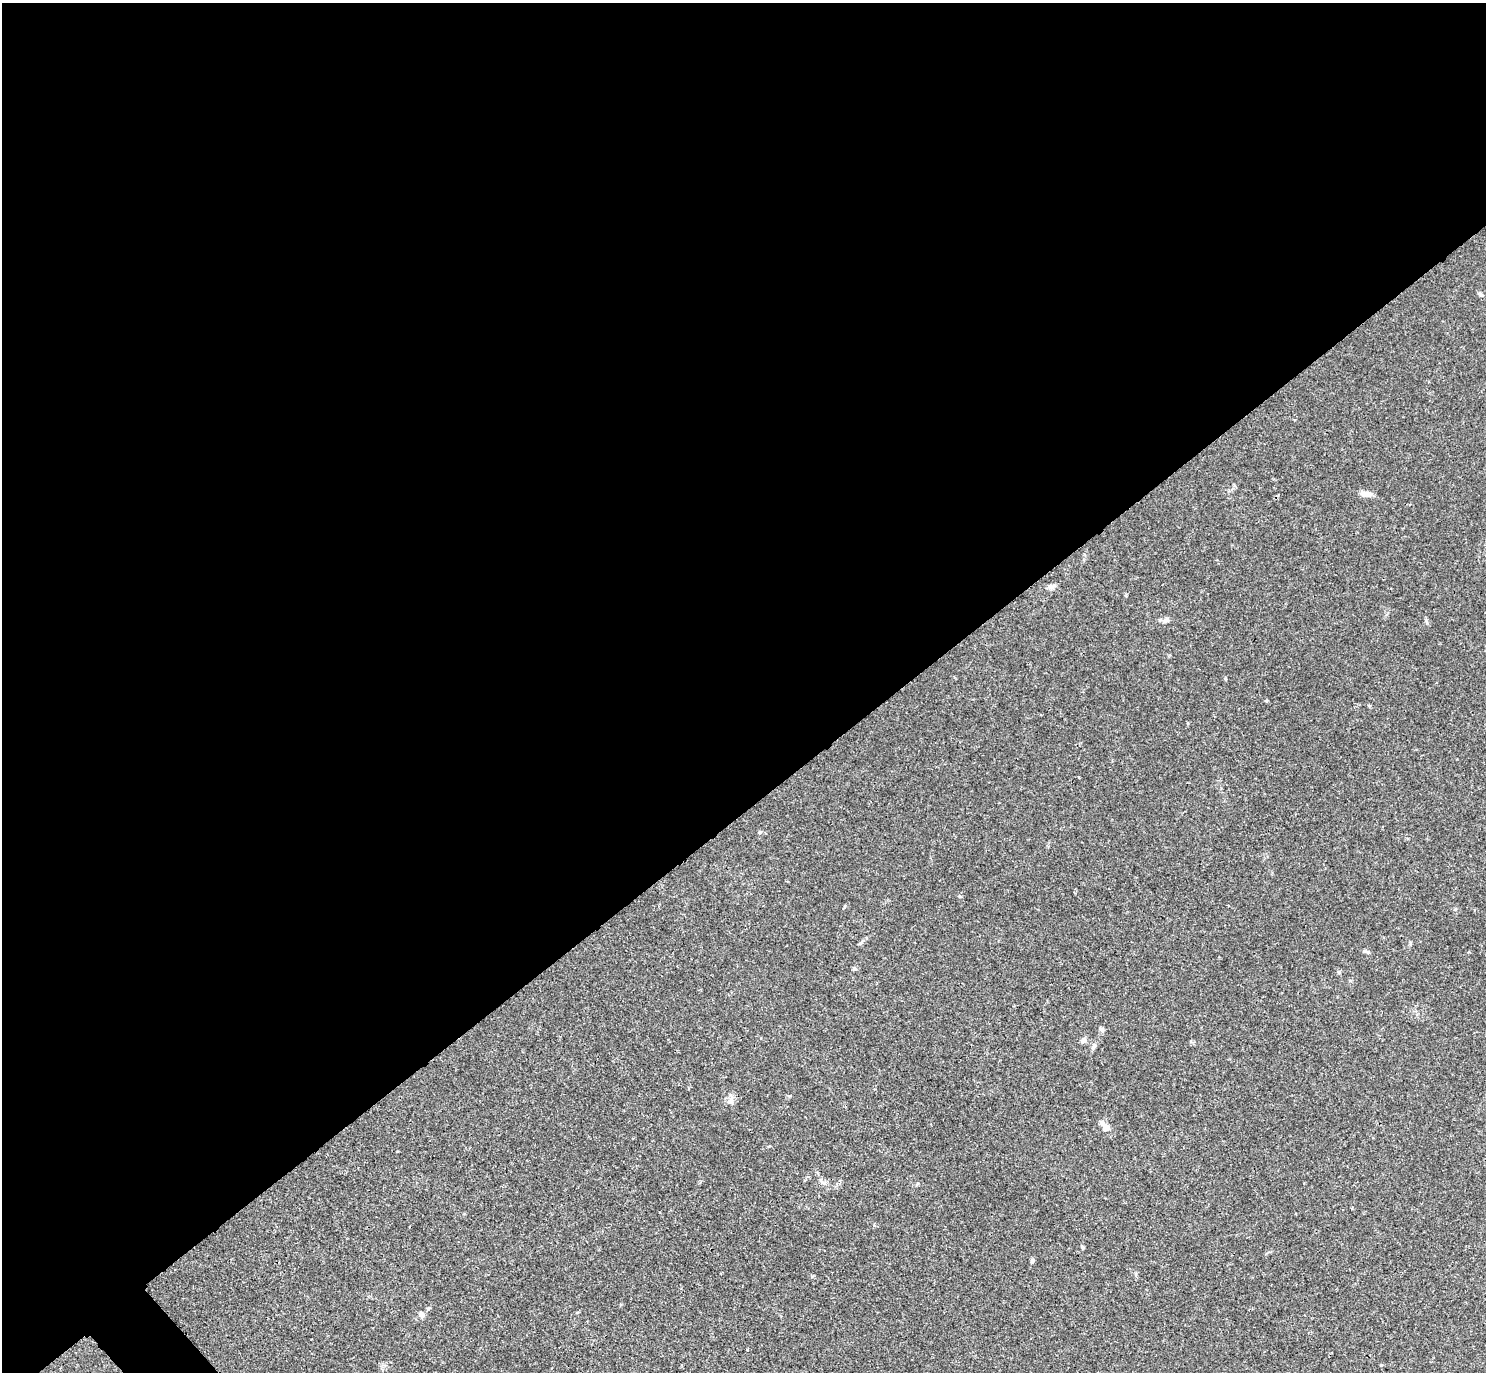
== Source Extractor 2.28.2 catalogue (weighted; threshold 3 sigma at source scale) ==
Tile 2 of 4 x 4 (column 2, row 1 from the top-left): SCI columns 1509-2992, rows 4431-5800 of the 5981 x 5978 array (HDU 1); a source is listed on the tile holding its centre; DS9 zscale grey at full resolution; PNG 1488 x 1374 px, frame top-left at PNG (2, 3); no overlay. Shown black and unused: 59% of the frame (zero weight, under 3 of 4 exposures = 2% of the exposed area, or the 3 px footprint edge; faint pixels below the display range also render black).
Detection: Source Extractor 2.28.2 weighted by HDU 2 'WHT'; one run over the whole footprint, this tile lists its part. Background 0.0261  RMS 0.0024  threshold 0.0106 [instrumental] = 3 sigma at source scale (4.5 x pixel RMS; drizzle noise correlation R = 1.50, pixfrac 1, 0.05/0.05 arcsec/px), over >= 5 px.
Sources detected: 17; all 17 listed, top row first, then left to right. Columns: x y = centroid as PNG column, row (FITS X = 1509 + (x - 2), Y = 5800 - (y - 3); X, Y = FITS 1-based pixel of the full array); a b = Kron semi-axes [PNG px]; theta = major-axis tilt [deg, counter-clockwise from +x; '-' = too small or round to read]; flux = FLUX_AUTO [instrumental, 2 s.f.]
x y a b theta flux
1481 294 8 4 -41 0.48
1366 494 14 7 0 1.3
1051 587 11 6 14 0.74
1166 620 9 6 35 0.79
760 832 5 4 - 0.26
1367 952 10 4 -13 0.47
854 968 5 4 - 0.31
1339 972 6 4 -89 0.31
1101 1030 8 6 -45 0.53
1083 1040 7 5 44 0.84
1094 1047 8 5 62 0.72
731 1101 8 7 - 0.96
1105 1127 14 7 -63 1.9
822 1182 8 3 -45 0.48
1082 1248 7 3 -81 0.3
1032 1261 4 4 - 0.63
422 1314 8 7 - 0.94
Unlisted compact peaks at least as high as the median listed source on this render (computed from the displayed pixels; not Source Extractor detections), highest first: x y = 1410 943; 1426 620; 1266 701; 1225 678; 959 896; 812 1276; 1136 1274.